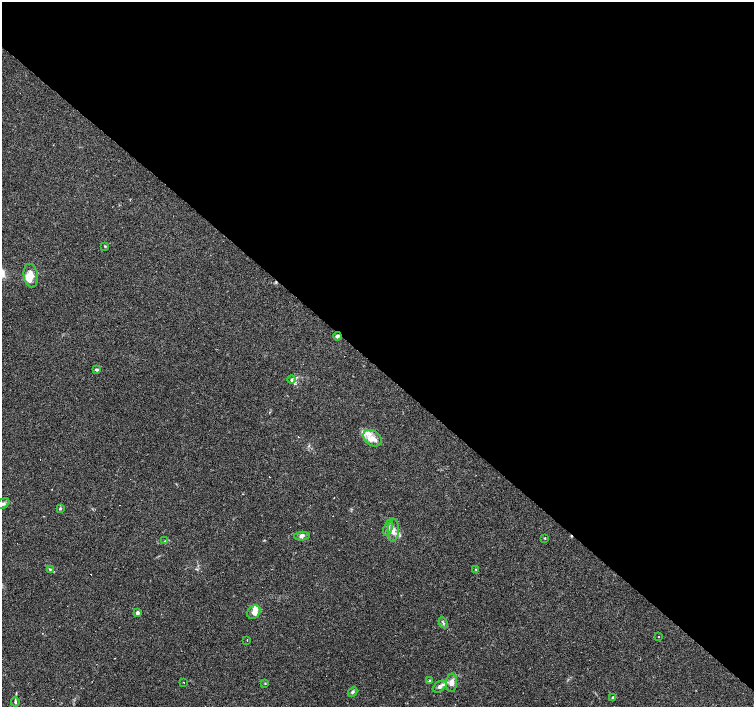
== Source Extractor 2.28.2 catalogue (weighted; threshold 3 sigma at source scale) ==
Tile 3 of 4 x 4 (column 3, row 1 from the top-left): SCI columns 3009-4511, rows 4386-5794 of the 6017 x 6019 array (HDU 1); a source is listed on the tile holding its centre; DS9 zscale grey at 2 x 2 block average (1 PNG px = mean of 2 x 2 image px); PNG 756 x 709 px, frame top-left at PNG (2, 2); each listed source drawn as its Kron ellipse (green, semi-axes under 4 px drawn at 4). Shown black and unused: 52% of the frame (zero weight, under 2 of 3 exposures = <1% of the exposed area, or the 3 px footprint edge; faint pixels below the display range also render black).
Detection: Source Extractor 2.28.2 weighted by HDU 2 'WHT'; one run over the whole footprint, this tile lists its part. Background 0.0781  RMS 0.006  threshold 0.027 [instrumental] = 3 sigma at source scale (4.5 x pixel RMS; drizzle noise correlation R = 1.50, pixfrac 1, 0.0396/0.0396 arcsec/px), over >= 5 px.
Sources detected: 44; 10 cosmic-ray / hot-pixel residue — neither listed nor drawn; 1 coinciding with a brighter row at this scale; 5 inside a brighter listed object's ellipse — not listed separately; the other 28 listed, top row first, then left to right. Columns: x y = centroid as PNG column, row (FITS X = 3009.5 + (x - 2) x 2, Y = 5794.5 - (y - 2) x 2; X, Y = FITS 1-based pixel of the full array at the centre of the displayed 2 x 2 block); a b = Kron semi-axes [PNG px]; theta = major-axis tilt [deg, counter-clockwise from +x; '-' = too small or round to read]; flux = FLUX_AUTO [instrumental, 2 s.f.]
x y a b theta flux
105 246 3 3 - 1.1
31 276 12 7 -81 13
337 336 4 3 - 3.8
97 370 4 3 - 2.1
291 380 4 3 - 1.9
372 438 10 7 -36 12
3 504 7 4 28 3.9
60 508 4 3 - 1.6
388 528 8 3 72 3.8
393 530 11 5 87 9
302 536 8 4 3 4
545 538 3 2 - 1.1
165 541 4 3 - 1.4
50 569 4 2 - 1.1
476 570 3 3 - 1.1
254 612 7 6 - 11
137 613 3 3 - 6.3
443 623 6 2 -64 2
659 636 2 2 - 6.3
247 640 2 2 - 1.3
430 681 4 3 - 1.4
184 682 2 2 - 0.6
265 683 3 3 - 0.87
451 683 9 5 86 8.8
440 687 8 5 36 4.8
353 692 5 3 - 2.9
613 697 4 3 - 1.6
15 702 5 3 - 2.3
Overlapping masked pixels (flux is a lower limit): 1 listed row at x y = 337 336
Isophote crosses this tile's border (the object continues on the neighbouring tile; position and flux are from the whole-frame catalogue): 1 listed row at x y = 3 504